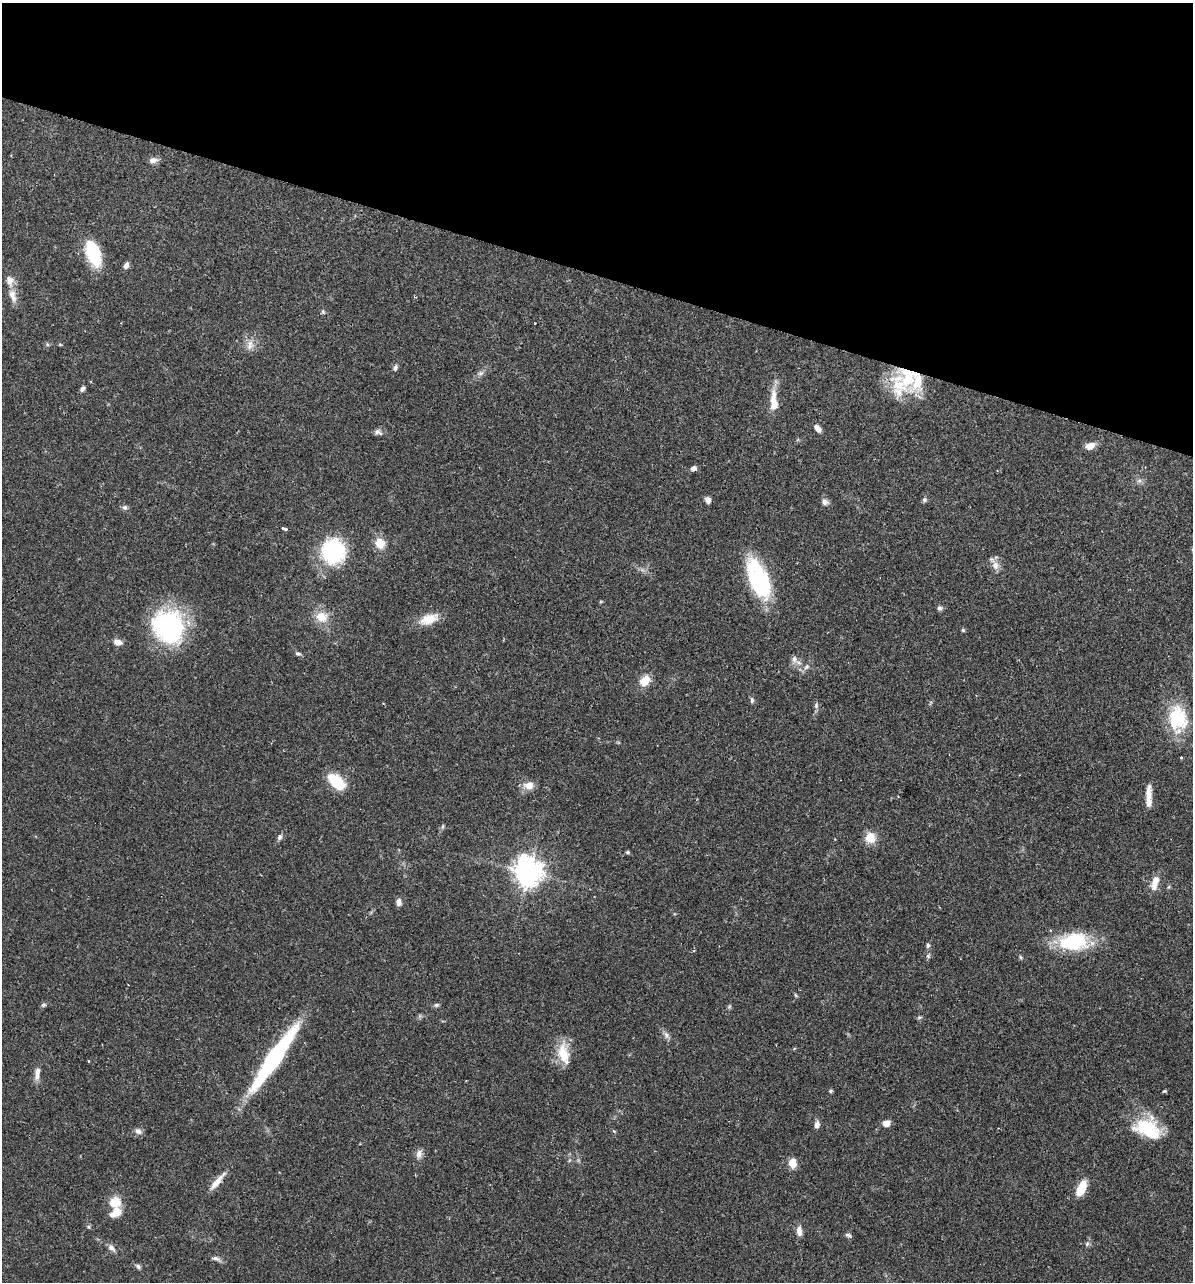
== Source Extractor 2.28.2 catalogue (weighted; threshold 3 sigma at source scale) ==
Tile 2 of 4 x 4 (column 2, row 1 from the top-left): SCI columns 1373-2563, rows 3861-5140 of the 5251 x 5158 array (HDU 1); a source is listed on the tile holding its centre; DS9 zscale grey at full resolution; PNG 1195 x 1284 px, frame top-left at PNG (2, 3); no overlay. Shown black and unused: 21% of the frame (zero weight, under 2 of 3 exposures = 3% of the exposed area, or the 3 px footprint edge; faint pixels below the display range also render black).
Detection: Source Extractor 2.28.2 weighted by HDU 2 'WHT'; one run over the whole footprint, this tile lists its part. Background 0.0649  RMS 0.005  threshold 0.0226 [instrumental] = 3 sigma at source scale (4.5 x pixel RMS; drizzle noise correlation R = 1.50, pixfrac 1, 0.05/0.05 arcsec/px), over >= 5 px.
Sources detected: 90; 2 inside a brighter object's white glare — not listed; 5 inside a brighter listed object's ellipse — not listed separately; the other 83 listed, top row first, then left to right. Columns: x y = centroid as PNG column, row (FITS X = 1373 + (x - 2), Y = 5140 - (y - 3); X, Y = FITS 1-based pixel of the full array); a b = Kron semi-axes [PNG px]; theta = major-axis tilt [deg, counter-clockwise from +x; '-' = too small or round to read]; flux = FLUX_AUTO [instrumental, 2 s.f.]
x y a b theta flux
153 160 11 7 10 2.4
93 253 29 15 -70 23
126 265 8 5 65 2.1
13 295 20 9 -74 4.5
323 312 6 5 - 0.81
535 323 2 2 - 0.43
47 344 6 5 - 0.81
60 344 5 3 - 0.45
250 346 12 7 29 3
395 367 8 5 76 1.3
481 373 9 6 15 1.5
908 378 39 30 33 36
82 389 6 5 - 1.4
774 401 30 9 -87 8
817 428 10 5 -49 2.3
378 432 11 7 -15 1.8
1090 446 11 7 23 4.4
693 468 7 5 29 1.7
1139 481 7 4 18 1.1
708 500 7 6 - 1.9
924 500 6 6 - 1
825 502 10 8 -41 2
125 507 7 6 - 1.2
284 528 6 3 -19 2.6
380 543 12 11 - 6.8
333 551 13 12 - 82
995 565 12 10 -80 3.5
761 584 45 19 -78 43
940 608 7 6 - 1.2
322 617 17 15 -27 7.9
429 619 26 12 18 8.4
168 627 37 32 -60 63
963 630 5 5 - 0.68
118 642 11 7 -14 2.9
298 654 7 5 -28 1.2
794 659 11 9 -65 2.8
806 667 10 6 38 1.7
645 681 13 10 45 6.8
752 700 7 5 -84 1.2
816 706 8 6 90 1.2
1178 719 33 23 -84 24
1181 758 3 2 - 0.54
336 781 20 11 -43 16
528 785 15 11 5 4.4
1149 796 26 7 -90 5.8
443 826 6 4 72 0.7
280 837 8 6 61 1.4
870 838 13 13 - 6.4
628 852 5 4 - 0.68
528 872 8 8 - 620
1155 883 20 8 74 5.5
399 902 8 6 -89 2.2
1073 941 28 16 7 40
928 945 7 5 77 1
928 956 7 6 - 1
1020 957 6 4 -88 0.66
796 995 6 4 -59 0.63
43 1005 8 5 27 0.93
436 1005 7 5 15 0.92
919 1018 6 4 1 0.76
666 1035 12 6 -59 2
564 1054 28 13 -77 11
274 1058 81 14 55 62
88 1061 3 2 - 0.42
37 1075 15 7 85 3
831 1091 5 5 - 0.69
1164 1091 4 3 - 1.3
886 1123 8 7 - 3.5
817 1125 8 6 75 2.3
1147 1128 31 21 -23 26
138 1131 10 8 -28 2
419 1154 12 8 77 2.6
793 1163 8 7 - 6.8
217 1182 26 7 50 5.4
1081 1188 16 8 65 11
114 1202 17 15 19 7.8
89 1227 6 4 -71 0.66
799 1231 14 7 -87 3.3
848 1235 9 4 -22 1.1
1087 1244 7 5 69 1.1
111 1248 12 7 -45 2.2
215 1258 12 6 -15 1.8
138 1266 7 5 -35 1.3
Overlapping masked pixels (flux is a lower limit): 1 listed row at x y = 908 378